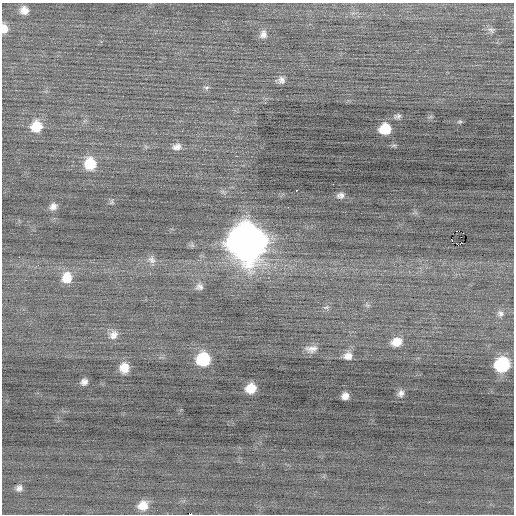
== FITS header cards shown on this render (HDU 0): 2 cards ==
NAXIS1  =                  512 / Axis length
NAXIS2  =                  512 / Axis length

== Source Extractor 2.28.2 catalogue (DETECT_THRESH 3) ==
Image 512 x 512 px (HDU 0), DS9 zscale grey, 1 PNG px = 1 image px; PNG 516 x 516 px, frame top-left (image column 1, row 512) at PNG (2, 3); no overlay
Background -0.0271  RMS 0.76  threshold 2.28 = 3 sigma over >= 5 px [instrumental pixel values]
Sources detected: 43; all 43 listed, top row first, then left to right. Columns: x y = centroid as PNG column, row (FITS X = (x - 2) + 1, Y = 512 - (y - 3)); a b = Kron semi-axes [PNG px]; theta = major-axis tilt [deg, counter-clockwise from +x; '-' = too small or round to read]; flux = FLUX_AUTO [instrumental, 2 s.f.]
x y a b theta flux
24 10 9 8 - 400
4 29 10 7 -84 420
491 30 10 7 -15 180
263 34 11 9 73 290
281 80 8 8 - 220
206 88 8 5 1 110
397 116 8 6 16 130
460 121 7 4 6 81
36 126 13 12 - 1100
385 129 9 8 - 1400
177 147 11 8 9 300
90 164 12 11 - 1500
333 184 2 2 - 290
296 190 2 2 - 260
340 195 8 6 12 190
112 202 7 5 75 85
53 206 9 7 38 270
288 207 2 2 - 97
451 240 3 2 - 200
247 242 16 15 - 100000
192 245 7 5 -45 96
458 245 3 2 - 350
152 260 12 9 -49 290
38 265 4 3 - 56
67 278 13 12 - 930
199 287 10 8 18 230
367 305 7 5 -11 110
326 307 9 5 8 120
500 313 10 8 -37 220
113 335 13 11 56 390
396 342 12 9 19 670
311 349 16 9 6 360
348 356 10 9 - 350
203 359 11 10 - 2700
502 365 11 10 - 4200
124 368 10 9 - 670
84 382 6 5 - 210
251 388 9 8 - 880
401 393 9 7 66 200
345 396 6 6 - 300
19 488 8 7 - 210
143 505 11 10 - 710
190 514 4 2 - 1400
At the frame edge (FLAGS 8, measured only in part): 2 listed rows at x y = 4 29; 190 514